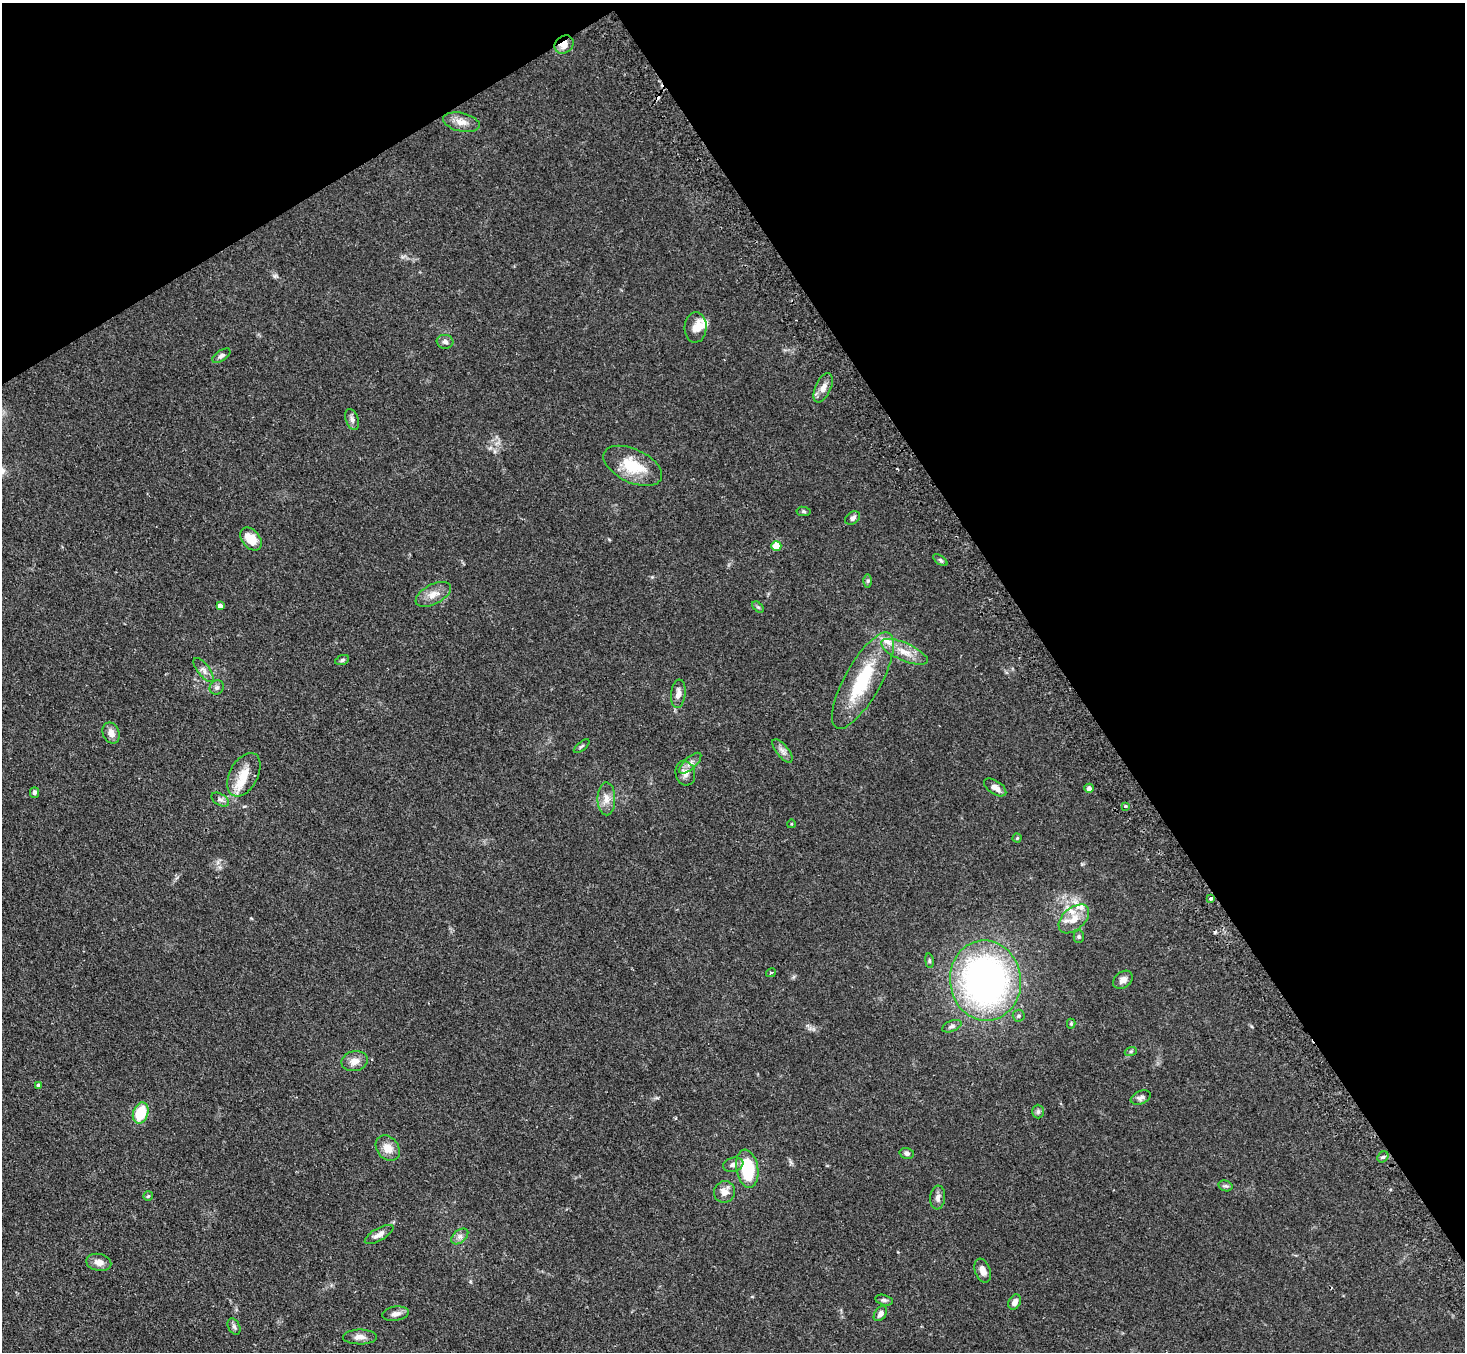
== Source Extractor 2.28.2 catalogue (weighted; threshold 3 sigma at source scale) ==
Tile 3 of 4 x 4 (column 3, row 1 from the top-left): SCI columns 2960-4422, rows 4365-5714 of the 5918 x 5887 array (HDU 1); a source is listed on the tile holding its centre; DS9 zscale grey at full resolution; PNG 1467 x 1354 px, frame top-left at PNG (2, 3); each listed source drawn as its Kron ellipse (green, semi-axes under 4 px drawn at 4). Shown black and unused: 33% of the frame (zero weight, under 2 of 3 exposures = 3% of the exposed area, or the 3 px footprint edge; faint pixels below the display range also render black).
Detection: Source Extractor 2.28.2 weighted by HDU 2 'WHT'; one run over the whole footprint, this tile lists its part. Background 0.0937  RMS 0.0062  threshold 0.0281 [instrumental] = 3 sigma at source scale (4.5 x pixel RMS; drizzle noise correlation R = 1.50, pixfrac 1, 0.05/0.05 arcsec/px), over >= 5 px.
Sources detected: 79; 1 inside a brighter object's white glare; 2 cosmic-ray / hot-pixel residue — neither listed nor drawn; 4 inside a brighter listed object's ellipse — not listed separately; the other 72 listed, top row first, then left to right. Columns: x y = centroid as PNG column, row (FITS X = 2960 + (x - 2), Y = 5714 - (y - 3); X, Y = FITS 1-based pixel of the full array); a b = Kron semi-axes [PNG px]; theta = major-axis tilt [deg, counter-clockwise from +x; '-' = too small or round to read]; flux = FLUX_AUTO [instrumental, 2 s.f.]
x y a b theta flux
564 45 10 8 40 5.6
461 122 19 9 -12 5.5
696 327 15 11 86 5.9
445 342 8 7 - 2.2
221 356 10 5 35 1.8
823 388 16 8 66 4.2
352 420 11 6 -70 2.2
633 466 31 16 -25 21
803 511 7 4 -7 0.91
853 518 8 6 35 2
251 539 13 9 -50 10
776 546 5 5 - 17
940 560 8 4 -36 1.1
868 581 6 4 90 0.93
433 594 19 10 28 6.7
220 606 4 4 - 3.3
758 607 7 4 -44 0.87
904 652 25 9 -23 8.7
342 660 7 4 21 1.1
204 670 14 6 -52 2.7
863 680 54 18 61 40
217 687 7 6 - 1.7
678 694 14 7 83 4.1
111 733 11 8 -67 4.3
582 746 9 3 40 0.93
782 751 14 6 -51 2.8
690 763 14 6 42 3
685 773 12 9 -75 4.2
244 775 23 14 62 12
995 787 12 6 -34 3.5
1089 788 4 4 - 2.7
34 792 5 4 - 1.6
606 799 16 9 -89 5.2
220 800 9 5 -32 1.9
1125 806 3 3 - 0.73
791 824 4 3 - 0.49
1017 838 4 4 - 0.57
1210 898 4 3 - 2.4
1074 919 18 11 42 8.7
1079 936 6 5 - 1.1
929 961 7 3 -82 0.92
771 973 5 3 - 0.82
1123 980 11 8 38 3.6
985 981 40 35 -84 220
1019 1016 6 6 - 1.2
1071 1024 5 4 - 0.71
952 1026 10 5 21 1.8
1131 1051 6 4 19 0.9
355 1061 13 10 10 4.9
38 1085 4 4 - 1.2
1141 1098 10 6 21 2
1038 1111 7 6 - 1.3
141 1113 11 7 72 18
388 1148 14 10 -51 6.8
907 1153 7 5 -15 1.6
1383 1157 6 5 - 1.1
733 1165 10 7 11 2.4
747 1169 19 11 -80 29
1225 1186 7 5 -17 1.3
725 1192 11 10 - 5.5
148 1196 5 4 - 0.83
938 1198 12 7 84 2.6
379 1234 16 6 29 3.3
460 1236 10 6 41 2.3
99 1262 12 8 -12 4.5
983 1271 12 7 -70 4.2
884 1300 9 5 -14 1.3
1015 1302 8 6 60 2.7
396 1314 13 7 8 3.2
880 1314 8 5 53 2.6
234 1327 9 5 -63 1.5
360 1337 17 7 0 3.9
Overlapping masked pixels (flux is a lower limit): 1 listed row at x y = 564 45